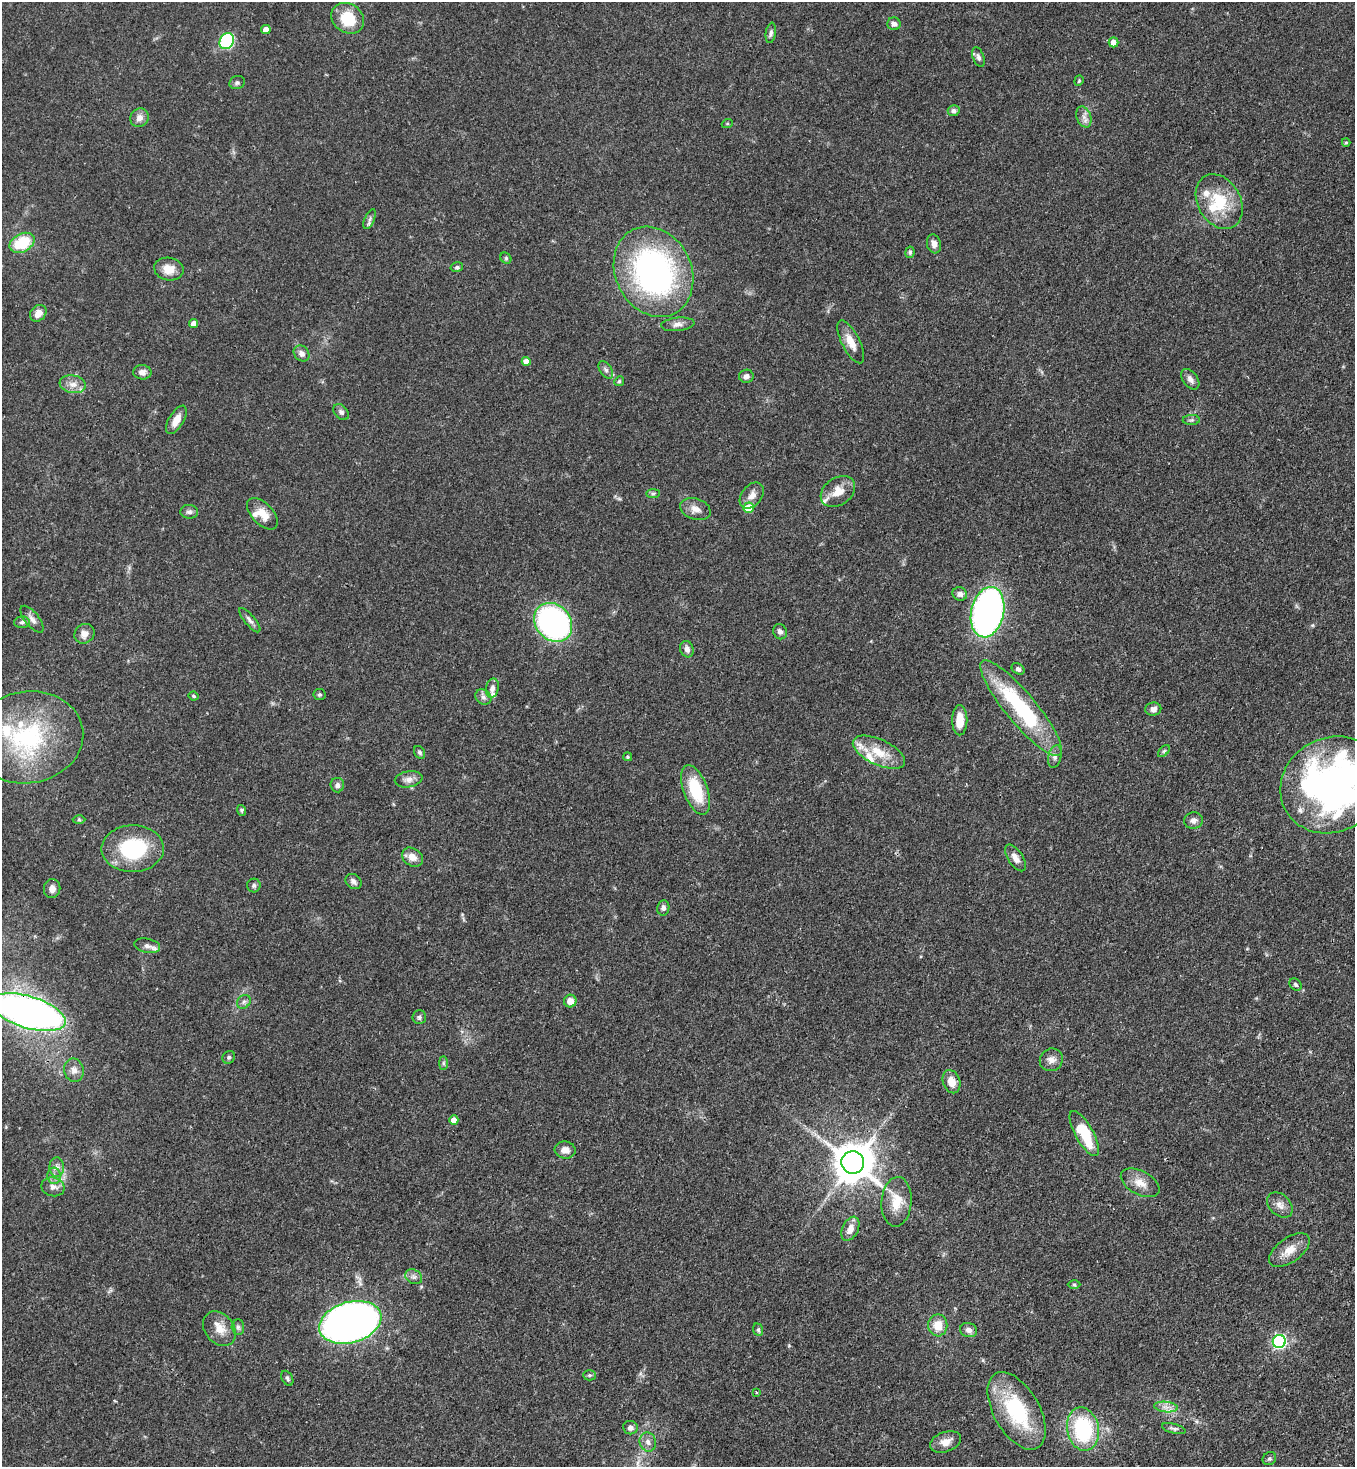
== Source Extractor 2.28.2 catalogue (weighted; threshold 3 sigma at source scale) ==
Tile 6 of 4 x 4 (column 2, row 2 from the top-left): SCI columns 1580-2932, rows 2989-4453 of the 6001 x 5979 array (HDU 1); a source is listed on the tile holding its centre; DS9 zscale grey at full resolution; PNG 1357 x 1469 px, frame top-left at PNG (2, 2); each listed source drawn as its Kron ellipse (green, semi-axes under 4 px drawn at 4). Shown black and unused: <1% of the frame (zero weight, under 3 of 4 exposures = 7% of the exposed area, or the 3 px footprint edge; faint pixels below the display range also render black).
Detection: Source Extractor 2.28.2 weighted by HDU 2 'WHT'; one run over the whole footprint, this tile lists its part. Background 0.0827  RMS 0.0039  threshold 0.0174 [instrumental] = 3 sigma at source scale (4.5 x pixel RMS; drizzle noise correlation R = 1.50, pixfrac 1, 0.05/0.05 arcsec/px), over >= 5 px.
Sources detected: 135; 1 inside a brighter object's white glare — neither listed nor drawn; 9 inside a brighter listed object's ellipse — not listed separately; the other 125 listed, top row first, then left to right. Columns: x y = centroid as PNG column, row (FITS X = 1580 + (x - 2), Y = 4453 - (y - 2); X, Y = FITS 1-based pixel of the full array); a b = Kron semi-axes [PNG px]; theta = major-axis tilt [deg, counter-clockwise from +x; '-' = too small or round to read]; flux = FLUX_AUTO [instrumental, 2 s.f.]
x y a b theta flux
348 18 17 14 -35 13
894 24 6 6 - 1.3
266 29 5 4 - 3.1
771 33 10 5 81 1.1
227 41 8 7 - 36
1113 42 5 5 - 3
978 57 10 5 -70 1.2
1079 81 5 4 - 0.45
237 82 8 6 21 0.96
954 111 6 5 - 1.3
1084 117 11 7 -70 2
139 118 9 8 - 2.6
727 124 5 3 - 0.4
1346 142 4 4 - 0.53
1219 202 29 21 -60 17
370 219 11 5 66 1.1
22 243 13 9 27 15
934 244 10 7 -75 2.1
910 252 6 4 79 0.69
506 258 6 5 - 0.59
457 267 6 5 - 0.68
169 269 15 11 -10 4.9
653 272 47 38 -64 110
38 313 9 7 45 3.4
194 323 4 4 - 2.8
678 324 17 6 6 2.3
851 342 23 9 -63 5.5
301 353 9 7 -45 2
526 361 4 4 - 2.7
606 370 10 6 -56 1.3
142 372 9 7 -6 2
746 376 7 6 - 1.5
1190 379 11 7 -54 1.8
619 381 5 4 - 0.5
73 384 13 9 -8 3.1
341 412 9 6 -50 1.1
176 420 16 7 59 4.1
1191 420 8 5 1 0.8
838 491 19 13 35 6
653 493 7 4 0 0.69
752 495 15 10 51 3.2
749 508 5 5 - 9.2
695 509 16 10 -19 3.3
189 512 9 7 -4 1.3
262 514 19 10 -47 5.4
960 594 7 6 - 1.8
988 612 25 16 77 150
32 619 16 7 -51 2.1
250 620 15 5 -50 1.6
22 622 8 6 3 1.1
553 622 21 17 -48 100
780 632 8 6 -61 1.3
84 634 10 9 - 2.7
687 649 8 6 -72 1.9
1018 669 7 5 -35 1.1
492 688 10 6 78 1.8
320 695 6 5 - 0.68
194 696 5 3 - 0.57
483 697 8 7 - 1.4
1021 708 61 15 -50 44
1153 709 8 6 9 1.9
960 720 15 7 -90 6.7
28 737 56 46 9 54
1164 751 7 4 45 0.72
419 752 7 5 -58 0.79
879 752 28 12 -25 9.5
1055 756 11 6 77 1.5
628 757 4 4 - 0.6
409 779 14 8 11 2.4
337 785 7 7 - 1.5
1332 785 53 47 30 180
696 790 26 12 -70 17
241 810 5 4 - 0.61
79 820 6 4 -1 0.56
1193 820 9 8 - 1.8
133 849 31 23 1 29
412 857 11 8 -34 3.2
1015 858 15 7 -56 2.9
353 882 9 7 -38 1.2
254 885 7 6 - 0.95
52 889 9 8 - 2.5
663 908 7 6 - 1.3
147 946 13 7 -11 2.1
1295 985 7 5 -46 0.73
570 1001 6 6 - 3.6
244 1002 7 6 - 1.1
28 1012 39 16 -17 240
419 1017 7 6 - 0.89
229 1057 7 6 - 0.82
1051 1060 12 11 - 2.6
443 1063 7 4 -90 0.77
74 1070 12 9 -76 2.5
951 1082 12 8 -72 4.6
454 1120 5 4 - 3.2
1084 1133 25 9 -61 19
565 1150 10 8 -6 2.8
853 1163 11 11 - 1200
57 1167 9 7 -89 1.8
54 1176 8 6 -86 1.7
1140 1183 21 11 -29 4.9
53 1187 12 9 -13 2.5
897 1202 25 15 86 7.8
1280 1205 14 10 -45 2.9
850 1229 13 8 64 3.4
1289 1250 23 12 36 5.5
414 1277 9 7 -31 1.4
1074 1285 6 4 -1 0.63
350 1322 32 20 16 300
938 1325 11 9 89 5.7
238 1327 8 6 -87 0.95
219 1329 19 14 -50 5.2
758 1330 6 5 - 0.69
969 1330 9 7 -20 1.7
1279 1341 6 6 - 74
589 1375 6 5 - 0.67
287 1378 8 5 -62 0.92
756 1392 3 3 - 0.55
1166 1407 12 5 -6 2.1
1017 1411 43 23 -60 33
630 1428 7 6 - 1.7
1083 1429 22 16 -79 36
1174 1429 12 4 -14 1
648 1442 9 8 - 2
945 1442 16 10 21 4
1269 1459 7 6 - 0.73
Overlapping masked pixels (flux is a lower limit): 1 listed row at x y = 28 1012
Isophote crosses this tile's border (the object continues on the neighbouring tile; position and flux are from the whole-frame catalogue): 2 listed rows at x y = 1332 785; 28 1012